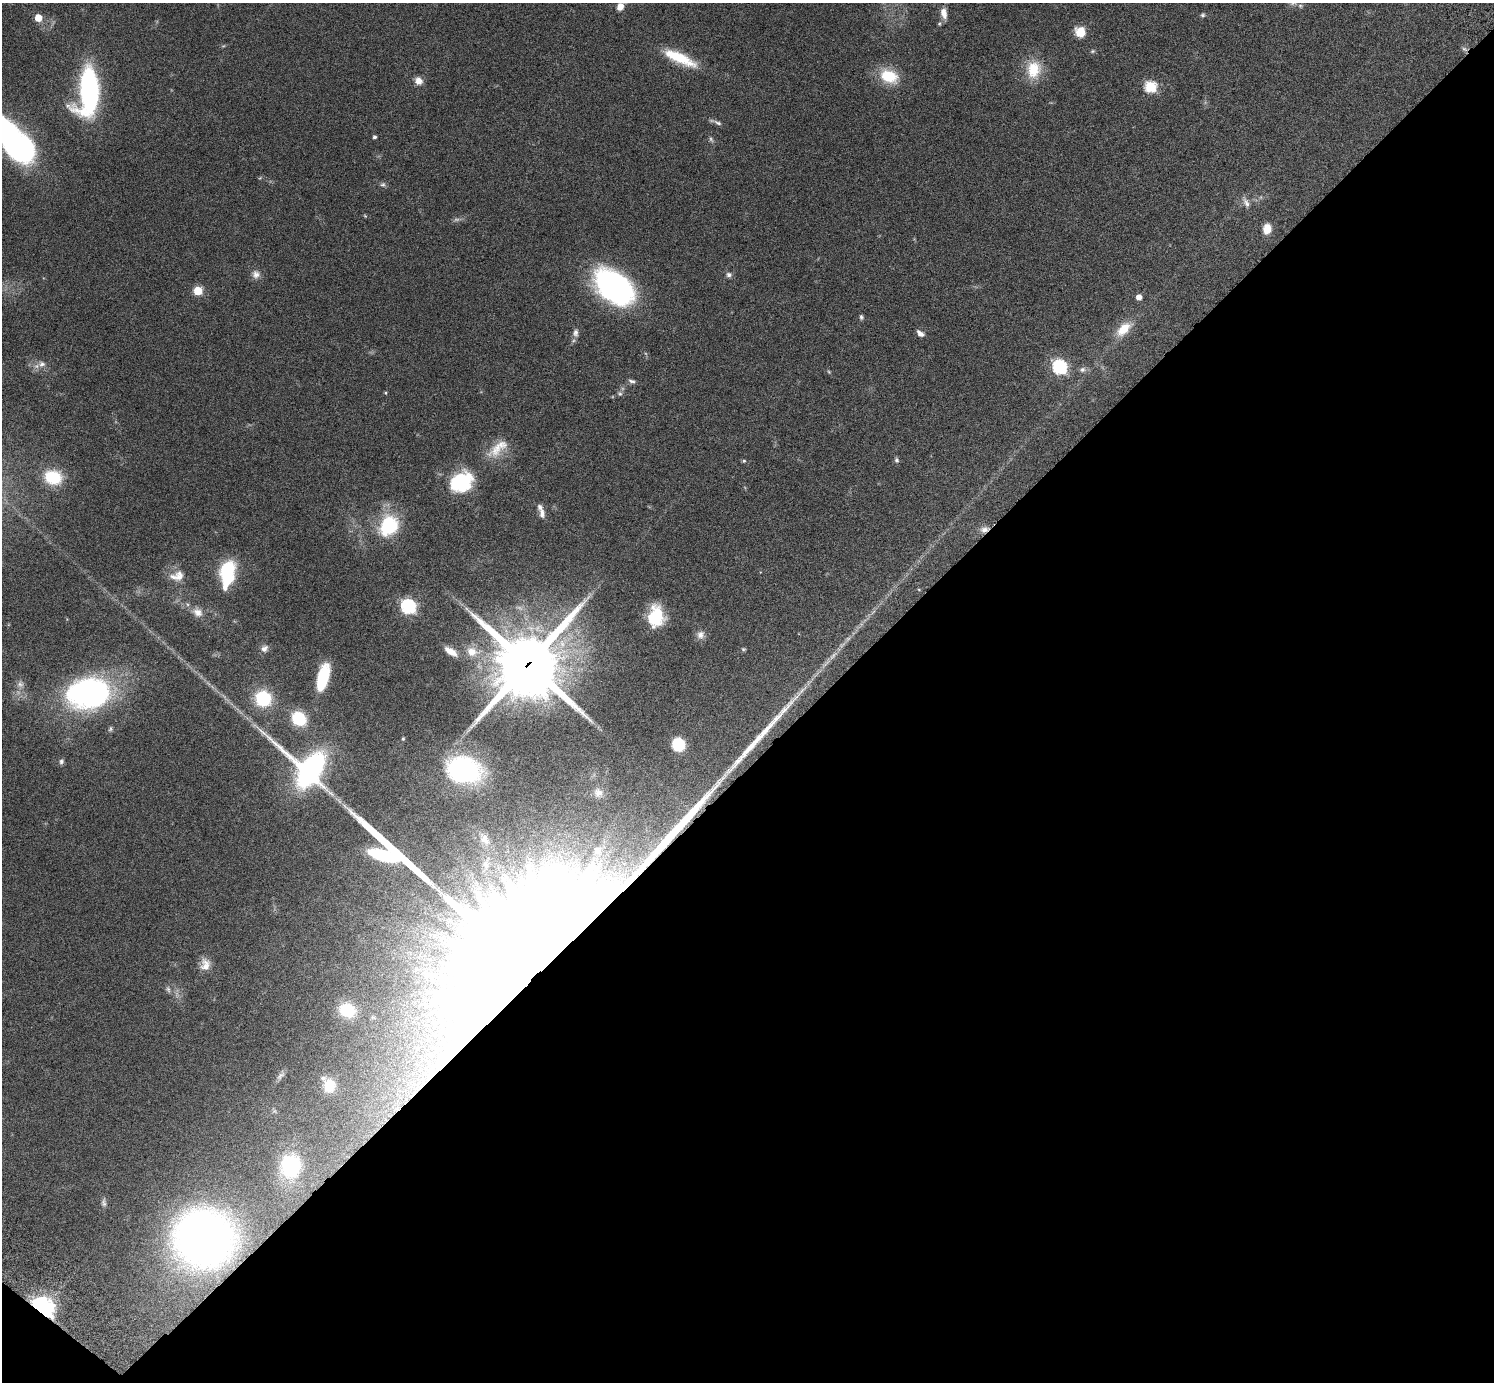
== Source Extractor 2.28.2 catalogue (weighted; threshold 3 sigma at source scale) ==
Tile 15 of 4 x 4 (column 3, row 4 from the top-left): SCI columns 3032-4523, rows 346-1725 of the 6059 x 6069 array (HDU 1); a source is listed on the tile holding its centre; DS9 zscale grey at full resolution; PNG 1496 x 1384 px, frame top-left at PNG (2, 3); no overlay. Shown black and unused: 45% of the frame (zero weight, under 3 of 6 exposures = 3% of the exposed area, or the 3 px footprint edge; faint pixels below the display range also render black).
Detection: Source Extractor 2.28.2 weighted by HDU 2 'WHT'; one run over the whole footprint, this tile lists its part. Background 0.0834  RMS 0.0047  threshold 0.0191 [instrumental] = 3 sigma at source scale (4.09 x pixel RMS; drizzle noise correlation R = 1.36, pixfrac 0.8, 0.05/0.05 arcsec/px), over >= 5 px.
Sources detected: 96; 3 too faint to see at this stretch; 4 inside a brighter object's white glare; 1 long thin detection or spike segment (spike, bleed or trail) — not listed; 3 inside a brighter listed object's ellipse — not listed separately; the other 85 listed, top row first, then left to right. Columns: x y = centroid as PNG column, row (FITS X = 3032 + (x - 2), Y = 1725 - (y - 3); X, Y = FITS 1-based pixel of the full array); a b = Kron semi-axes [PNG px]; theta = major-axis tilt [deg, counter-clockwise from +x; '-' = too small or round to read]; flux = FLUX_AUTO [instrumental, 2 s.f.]
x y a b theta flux
620 6 7 6 - 4.1
1300 6 7 5 -22 0.86
944 13 14 7 -82 3.6
1203 15 6 5 - 0.8
38 18 5 5 - 11
939 24 6 5 - 0.67
1080 32 12 11 - 6.8
1464 49 9 5 -27 1.1
1092 51 6 5 - 0.69
680 58 42 12 -25 16
1033 69 25 19 82 13
889 76 22 16 -23 14
418 81 9 8 - 3.2
1150 87 6 6 - 46
89 91 32 14 84 120
718 123 14 5 -25 1.4
374 137 4 3 - 1
16 145 41 18 -51 150
383 184 8 7 - 1.1
1246 202 17 7 -66 2.2
365 216 5 4 - 0.43
1267 229 11 8 79 5.6
256 274 11 11 - 2.7
729 275 7 7 - 1.4
614 287 40 24 -40 110
198 291 5 5 - 19
1139 297 5 4 - 3.9
861 317 7 5 -81 0.84
1124 329 21 11 43 8.5
575 333 12 8 87 2.1
920 333 9 5 -39 2.2
42 364 11 9 -10 2.6
1059 367 7 6 - 83
1082 369 9 7 14 1.5
829 372 5 4 - 0.46
632 381 9 5 -16 1.2
385 393 4 3 - 0.49
620 394 8 7 - 1.1
498 449 35 14 42 9.5
897 460 6 6 - 1
744 461 5 4 - 0.54
53 477 16 13 -14 21
461 482 23 19 34 30
542 514 15 7 -88 2.4
389 526 28 23 56 25
984 529 11 8 17 2.7
227 569 18 12 49 21
179 576 17 12 83 4.3
408 606 7 6 - 100
198 612 14 10 -39 3.6
656 616 22 16 86 18
700 635 12 10 67 2.6
264 648 10 9 - 2.1
743 649 6 5 - 0.61
451 651 16 7 -33 5.2
472 652 18 13 -11 8.1
528 664 25 24 - 3200
323 677 27 11 75 20
20 684 11 10 - 2.6
88 693 48 33 10 100
263 698 13 12 - 28
299 719 10 8 -49 28
110 729 8 5 65 0.88
403 739 4 4 - 0.46
678 744 9 9 - 19
61 761 8 6 77 1.1
309 769 39 26 -41 120
464 770 33 23 -14 65
598 793 15 13 -57 4.6
485 839 16 11 -56 3.4
597 850 8 8 - 1.8
390 852 113 30 -40 94
486 865 13 8 -81 2.7
524 963 80 64 50 8400
205 964 16 12 85 4.3
168 989 10 6 -70 1.2
347 1010 11 9 -27 20
416 1048 17 16 - 12
281 1075 16 7 52 1.9
329 1085 14 11 -63 11
274 1111 6 5 - 0.7
290 1167 20 17 46 25
104 1202 12 6 -88 1.4
203 1239 40 38 -10 320
43 1308 7 6 - 390
Overlapping masked pixels (flux is a lower limit): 6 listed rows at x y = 1464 49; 984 529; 528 664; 524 963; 203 1239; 43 1308
Isophote crosses this tile's border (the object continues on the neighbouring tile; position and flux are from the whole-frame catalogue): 1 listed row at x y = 16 145